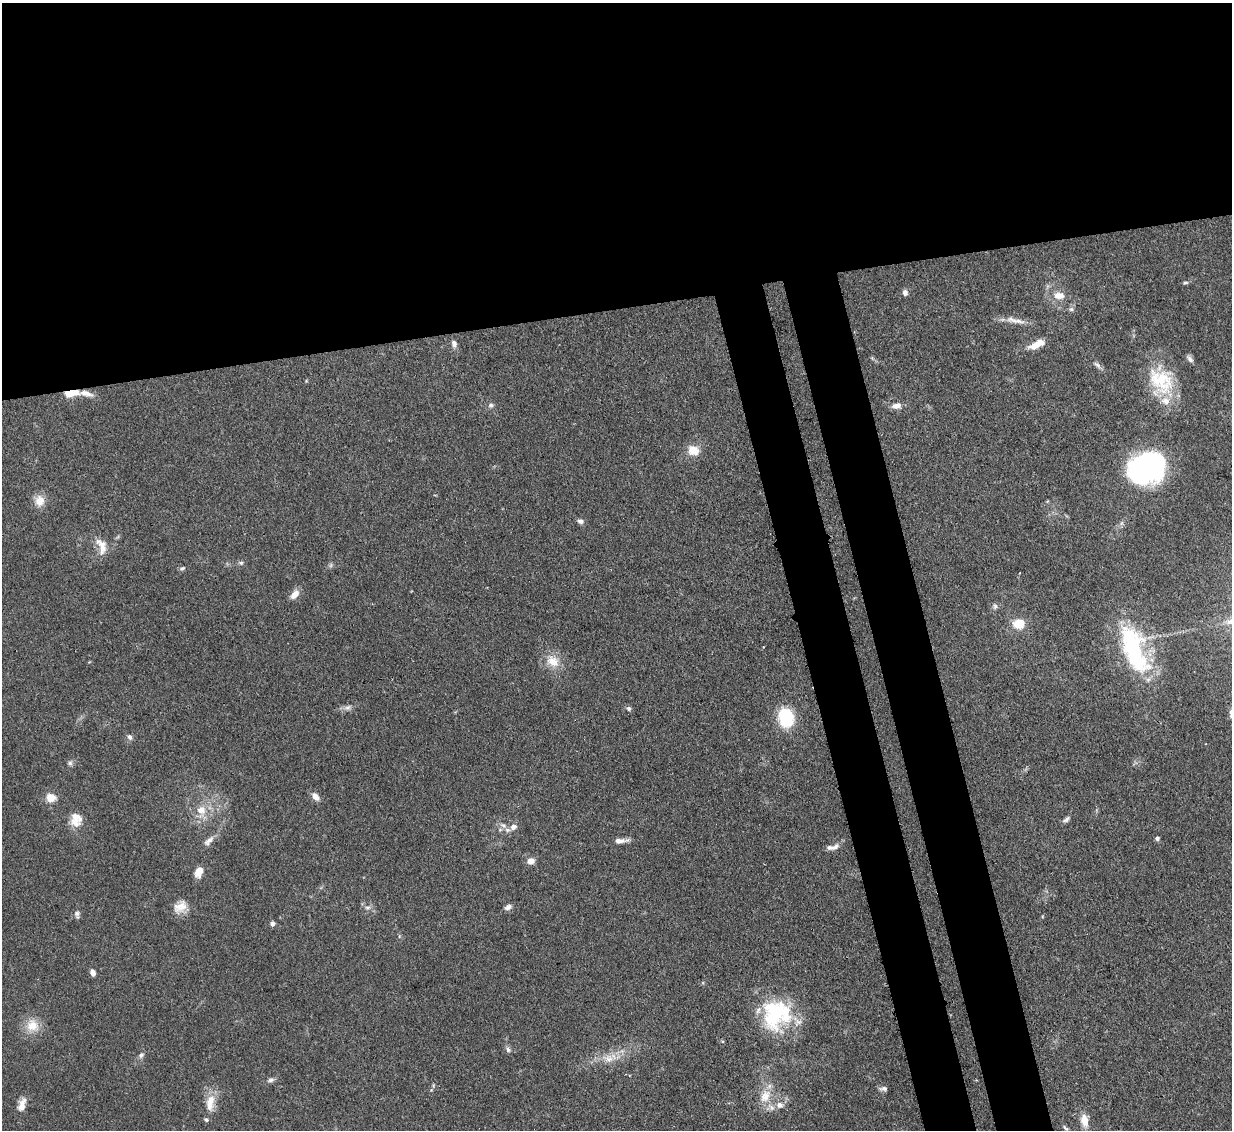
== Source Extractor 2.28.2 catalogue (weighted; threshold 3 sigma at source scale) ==
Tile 2 of 4 x 4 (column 2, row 1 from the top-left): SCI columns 1314-2543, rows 3599-4726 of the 5083 x 5061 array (HDU 1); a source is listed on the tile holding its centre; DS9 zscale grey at full resolution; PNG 1234 x 1132 px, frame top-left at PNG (2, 3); no overlay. Shown black and unused: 34% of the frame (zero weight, under 3 of 4 exposures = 9% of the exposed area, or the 3 px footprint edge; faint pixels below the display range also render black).
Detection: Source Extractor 2.28.2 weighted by HDU 2 'WHT'; one run over the whole footprint, this tile lists its part. Background 0.124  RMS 0.0049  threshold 0.0222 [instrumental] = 3 sigma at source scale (4.5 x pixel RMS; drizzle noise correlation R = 1.50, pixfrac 1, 0.05/0.05 arcsec/px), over >= 5 px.
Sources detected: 73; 1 too faint to see at this stretch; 2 inside a brighter object's white glare — not listed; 6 inside a brighter listed object's ellipse — not listed separately; the other 64 listed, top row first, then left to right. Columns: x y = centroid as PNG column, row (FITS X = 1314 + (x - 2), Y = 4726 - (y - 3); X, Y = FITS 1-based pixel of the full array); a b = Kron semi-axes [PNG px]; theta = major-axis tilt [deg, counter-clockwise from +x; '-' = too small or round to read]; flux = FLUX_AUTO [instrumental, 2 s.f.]
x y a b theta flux
1185 282 7 4 -4 0.82
905 293 7 6 - 2
1059 295 16 11 -4 5.8
1071 309 7 5 20 1.2
1015 320 32 7 -11 4.9
454 344 9 7 -76 2.2
1037 344 19 8 24 7.5
1190 359 10 5 -50 1.8
1097 365 13 6 -37 1.8
1161 380 38 29 -41 28
69 393 7 5 2 12
86 393 29 8 -11 5.9
491 405 7 6 - 1.3
897 406 13 7 14 3.3
693 450 13 11 -24 7
1149 466 32 30 35 75
40 501 14 12 85 5.7
580 521 8 6 -7 1.6
102 546 24 12 -72 6.6
241 563 7 5 -13 1.1
182 568 8 5 28 0.97
294 594 13 7 49 3.9
995 606 8 7 - 1.4
1019 624 10 8 10 12
1134 649 64 26 -70 62
553 661 19 15 -29 8.2
348 707 9 6 28 1.8
629 708 6 6 - 1.2
786 718 19 14 -78 25
130 737 7 6 - 1.9
70 763 8 6 75 1.3
315 796 11 7 -48 3.4
51 798 13 11 -12 5
201 810 13 13 - 7
77 817 18 12 -44 5.5
1066 819 11 5 39 1.6
503 825 10 6 -31 1.9
513 827 7 6 - 2.5
1157 838 5 4 - 1.2
209 841 18 8 43 3.3
620 841 17 5 3 3.7
835 847 11 7 29 2.4
531 861 8 7 - 3.5
198 872 12 8 68 5
180 907 19 14 42 6.4
368 907 8 6 15 1.6
508 907 9 6 30 1.9
77 915 11 5 -82 1.5
272 923 5 5 - 1.9
93 973 7 5 -76 2.8
776 1014 38 34 49 47
32 1025 17 16 - 9
508 1049 9 6 -75 1.4
141 1055 8 6 53 1.5
609 1058 12 10 26 5
271 1080 10 6 16 1.6
884 1089 11 5 -1 1.5
431 1090 4 4 - 0.55
765 1096 21 13 59 9
210 1103 25 11 83 8.3
22 1105 17 8 74 4.7
780 1105 10 9 - 3.1
1084 1120 14 8 -79 6.8
1065 1128 10 4 -45 1
Overlapping masked pixels (flux is a lower limit): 2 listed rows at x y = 69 393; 86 393